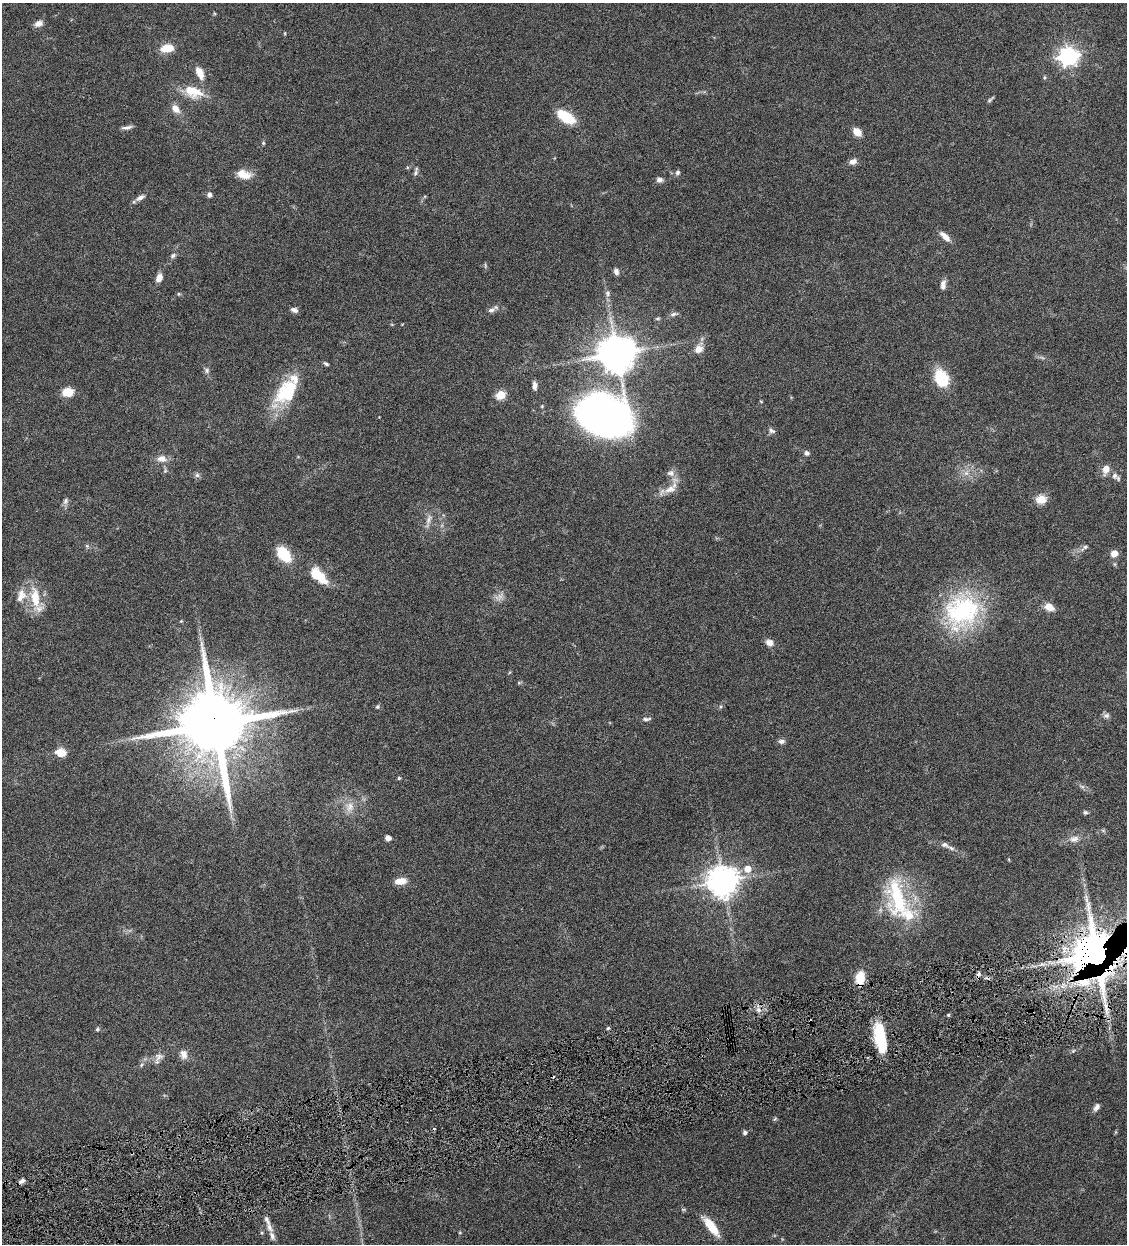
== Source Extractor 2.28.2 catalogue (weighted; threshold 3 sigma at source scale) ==
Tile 7 of 4 x 4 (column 3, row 2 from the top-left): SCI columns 2514-3638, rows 2487-3728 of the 4911 x 4971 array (HDU 1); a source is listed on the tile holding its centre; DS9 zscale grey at full resolution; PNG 1129 x 1246 px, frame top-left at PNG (2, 3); no overlay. Shown black and unused: <1% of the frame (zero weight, under 4 of 8 exposures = <1% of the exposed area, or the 3 px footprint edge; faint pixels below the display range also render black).
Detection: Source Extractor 2.28.2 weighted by HDU 2 'WHT'; one run over the whole footprint, this tile lists its part. Background 0.0442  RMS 0.0037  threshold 0.0153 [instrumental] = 3 sigma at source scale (4.09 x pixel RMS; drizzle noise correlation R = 1.36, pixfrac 0.8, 0.05/0.05 arcsec/px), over >= 5 px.
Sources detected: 111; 1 too faint to see at this stretch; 3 inside a brighter object's white glare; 2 cosmic-ray / hot-pixel residue — not listed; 7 inside a brighter listed object's ellipse — not listed separately; the other 98 listed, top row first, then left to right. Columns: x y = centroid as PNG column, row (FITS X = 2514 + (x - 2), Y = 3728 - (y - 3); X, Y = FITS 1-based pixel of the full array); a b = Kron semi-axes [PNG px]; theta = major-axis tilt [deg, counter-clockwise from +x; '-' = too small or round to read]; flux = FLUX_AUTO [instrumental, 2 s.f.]
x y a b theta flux
38 23 10 7 20 1.8
167 48 11 7 7 7.4
1068 56 7 7 - 160
200 73 17 9 -66 3.4
1044 77 6 4 89 0.39
193 91 26 14 -20 8
990 99 10 3 46 0.59
175 109 11 7 -48 2.9
566 117 17 8 -34 15
127 127 14 4 9 1.2
857 132 9 7 -41 3.4
263 143 5 4 - 0.42
853 162 9 7 23 1.6
678 172 7 5 59 0.81
415 173 9 6 67 0.85
243 174 17 10 -17 4.5
659 180 8 6 -17 1.2
209 195 5 5 - 1.3
140 198 10 6 31 1.5
945 236 16 6 -43 2.4
173 256 8 6 50 0.82
485 265 7 4 -89 0.47
616 272 7 5 -77 1.2
159 278 9 6 69 2.5
943 285 12 6 83 1.8
608 293 8 6 -78 0.89
294 310 8 6 -18 1.3
491 310 9 6 19 1.2
673 314 8 5 27 0.87
698 349 11 9 32 2.7
617 354 11 10 - 1000
207 370 8 6 -68 0.92
941 378 18 12 -62 13
535 385 9 5 -85 1.4
291 387 50 19 26 14
68 392 11 9 4 5
501 395 5 5 - 16
604 415 50 36 -20 170
772 431 10 6 -35 0.97
807 453 5 5 - 1.3
161 459 12 9 1 2.5
1106 469 12 8 77 2.6
165 471 7 5 78 0.59
671 473 11 9 9 1.7
966 473 7 7 - 1.4
197 475 6 6 - 0.83
1114 476 9 7 79 1.4
670 489 18 9 19 3.6
1041 499 15 11 12 3.3
65 501 8 6 67 1
429 519 15 6 71 1.8
87 546 6 4 -72 0.47
1085 547 7 6 - 0.81
284 554 17 10 -49 11
1114 554 7 6 - 2.9
316 574 11 8 -79 6.5
21 596 19 11 68 4.3
35 597 29 11 -83 8.5
1049 607 9 7 -23 4.1
962 611 48 41 39 41
181 621 4 4 - 0.31
769 643 9 7 -27 2.1
377 707 6 5 - 0.51
1106 716 9 6 30 1
646 719 11 5 6 0.91
215 724 19 17 -79 4300
781 741 9 6 1 1.1
61 752 10 8 -11 4.8
399 778 4 4 - 0.48
1082 786 7 4 -19 0.68
350 807 14 10 75 3.1
1085 812 6 5 - 0.6
388 838 5 4 - 2.5
1074 839 14 8 20 2.2
945 845 11 7 -31 1.5
748 869 6 6 - 4.9
400 881 14 8 6 3.2
723 881 9 9 - 580
897 898 59 25 -81 29
1096 955 10 9 - 1900
860 978 17 10 85 5.7
1101 979 52 21 -88 39
758 1010 7 6 - 1.3
948 1015 5 4 - 0.41
810 1021 3 2 - 0.38
608 1028 5 4 - 0.48
97 1029 6 4 23 0.51
880 1037 26 11 -81 16
1073 1051 5 4 - 0.45
183 1054 12 9 -78 2.3
159 1057 13 9 44 2.1
141 1065 6 4 70 0.55
1096 1107 11 6 55 1.3
775 1119 7 4 44 0.43
745 1132 5 5 - 0.81
22 1181 8 5 33 1.2
269 1227 15 8 -64 2.1
711 1227 24 8 -53 6.2
Overlapping masked pixels (flux is a lower limit): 5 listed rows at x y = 215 724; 1096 955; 860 978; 1101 979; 810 1021